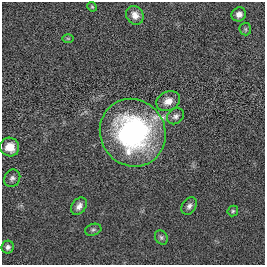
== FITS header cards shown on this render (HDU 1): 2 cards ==
NAXIS1  =                  263
NAXIS2  =                  263

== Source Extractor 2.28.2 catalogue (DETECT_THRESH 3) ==
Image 263 x 263 px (HDU 1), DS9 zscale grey, 1 PNG px = 1 image px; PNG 267 x 267 px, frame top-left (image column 1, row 263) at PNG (2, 2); each listed source drawn as its Kron ellipse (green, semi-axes under 4 px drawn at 4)
Background 0.00122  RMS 0.036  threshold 0.107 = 3 sigma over >= 5 px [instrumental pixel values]
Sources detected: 16; all 16 listed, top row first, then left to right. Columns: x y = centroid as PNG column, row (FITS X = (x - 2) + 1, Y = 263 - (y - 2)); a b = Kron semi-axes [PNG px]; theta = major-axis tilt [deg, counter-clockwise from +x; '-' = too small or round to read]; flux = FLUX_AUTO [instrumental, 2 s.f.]
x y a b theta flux
92 7 5 4 - 2.7
239 14 7 7 - 11
135 15 10 8 -55 16
245 29 6 6 - 4.1
68 38 6 4 -1 2.8
168 101 12 9 25 21
176 116 9 7 38 8.5
133 133 34 32 -57 500
10 147 9 9 - 33
12 178 9 7 61 8.2
79 206 10 7 52 12
189 206 9 7 58 8.8
233 211 6 5 - 3.8
93 230 8 6 16 5.1
161 237 7 6 - 5.3
8 247 6 6 - 7.9